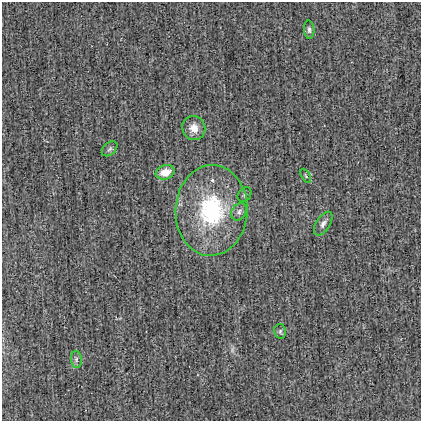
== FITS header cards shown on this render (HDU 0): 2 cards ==
NAXIS1  =                  419
NAXIS2  =                  419

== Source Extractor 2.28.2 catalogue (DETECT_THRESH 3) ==
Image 419 x 419 px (HDU 0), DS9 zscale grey, 1 PNG px = 1 image px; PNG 423 x 423 px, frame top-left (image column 1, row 419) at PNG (2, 2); each listed source drawn as its Kron ellipse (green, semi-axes under 4 px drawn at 4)
Background -0.00178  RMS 0.028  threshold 0.0833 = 3 sigma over >= 5 px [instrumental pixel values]
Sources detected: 11; all 11 listed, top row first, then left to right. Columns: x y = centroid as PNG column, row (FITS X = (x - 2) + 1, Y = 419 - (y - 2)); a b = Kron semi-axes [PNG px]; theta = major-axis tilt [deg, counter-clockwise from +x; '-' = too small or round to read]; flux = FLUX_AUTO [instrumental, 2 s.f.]
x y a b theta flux
309 30 9 5 -87 4.8
194 128 12 11 - 19
110 149 9 6 41 4.9
165 172 9 7 18 29
306 176 8 3 -60 2.5
245 195 8 6 54 3.9
211 210 45 36 87 200
239 212 9 7 59 7.4
323 224 13 7 58 8
280 331 7 5 -79 3.7
76 359 8 5 -85 4.9